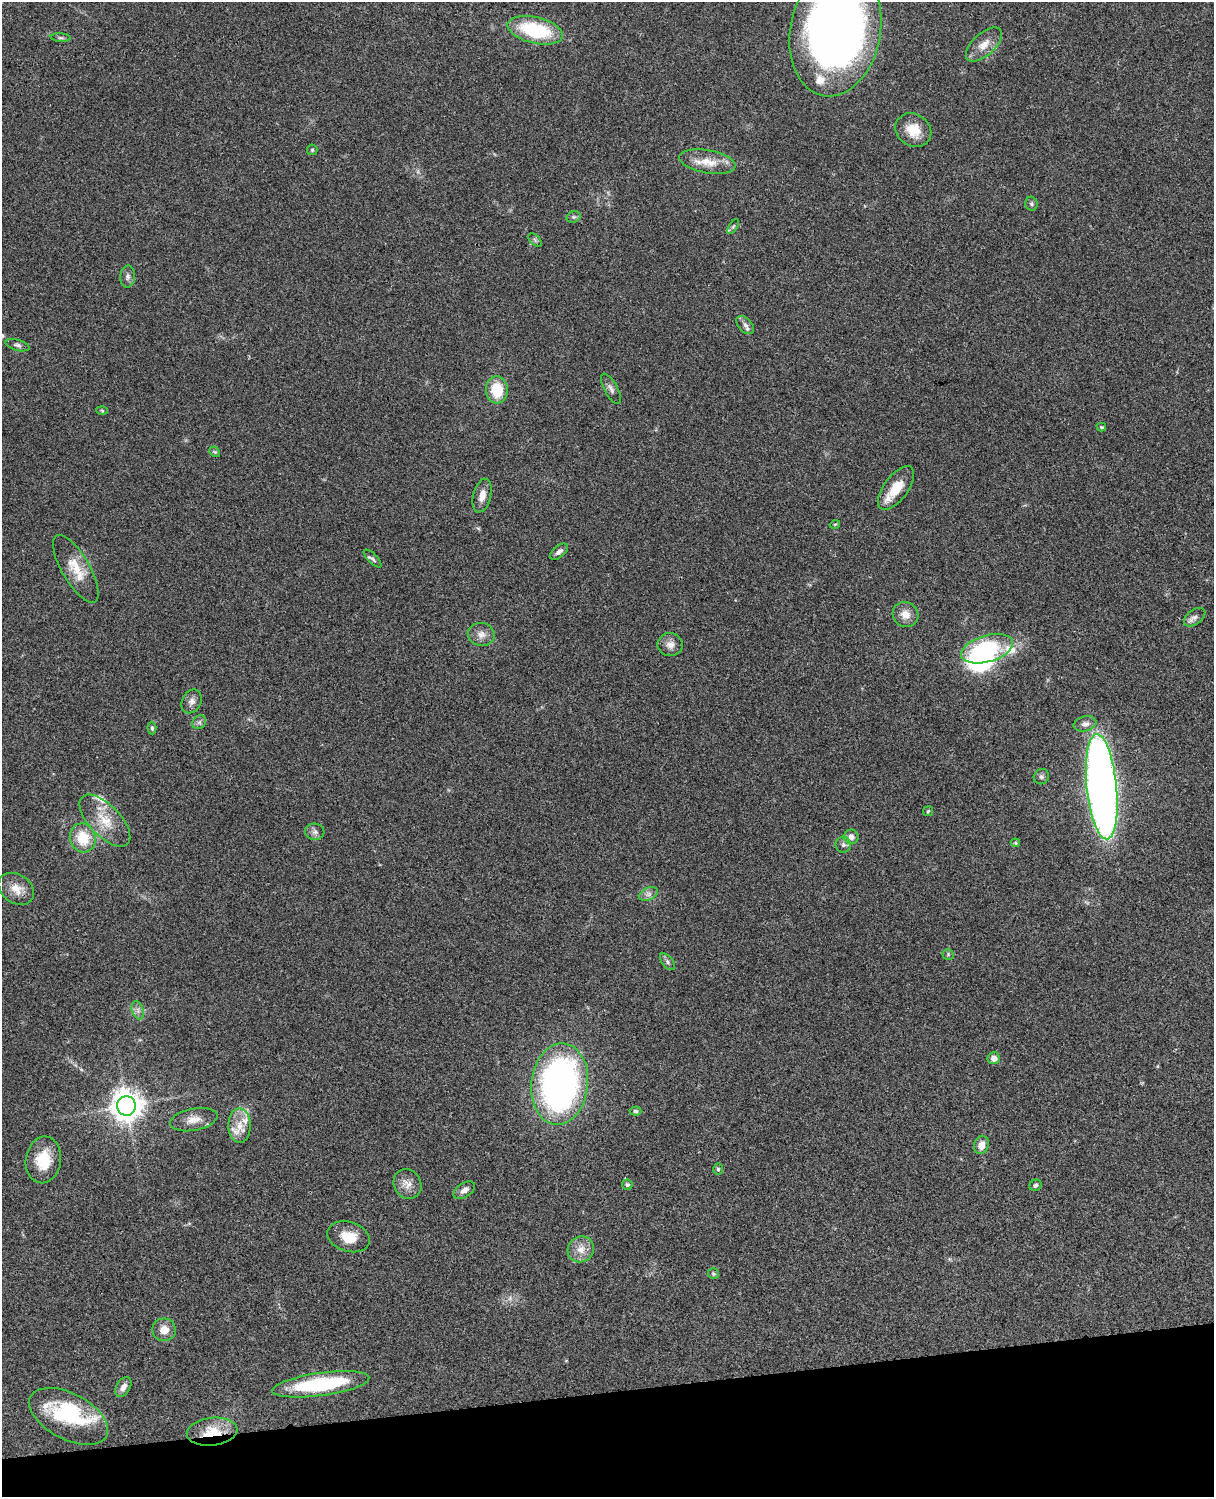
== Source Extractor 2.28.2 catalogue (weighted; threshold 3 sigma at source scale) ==
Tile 10 of 4 x 3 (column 2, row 3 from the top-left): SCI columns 1333-2544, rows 278-1772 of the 5086 x 4927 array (HDU 1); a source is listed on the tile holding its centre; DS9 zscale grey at full resolution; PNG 1216 x 1499 px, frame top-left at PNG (2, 2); each listed source drawn as its Kron ellipse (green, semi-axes under 4 px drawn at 4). Shown black and unused: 7% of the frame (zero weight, under 3 of 4 exposures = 6% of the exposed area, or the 3 px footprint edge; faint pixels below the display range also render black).
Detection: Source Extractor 2.28.2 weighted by HDU 2 'WHT'; one run over the whole footprint, this tile lists its part. Background 0.0778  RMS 0.0059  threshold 0.0264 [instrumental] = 3 sigma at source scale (4.5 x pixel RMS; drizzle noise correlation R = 1.50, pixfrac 1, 0.05/0.05 arcsec/px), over >= 5 px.
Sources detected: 79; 1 too faint to see at this stretch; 3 inside a brighter object's white glare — neither listed nor drawn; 6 inside a brighter listed object's ellipse — not listed separately; the other 69 listed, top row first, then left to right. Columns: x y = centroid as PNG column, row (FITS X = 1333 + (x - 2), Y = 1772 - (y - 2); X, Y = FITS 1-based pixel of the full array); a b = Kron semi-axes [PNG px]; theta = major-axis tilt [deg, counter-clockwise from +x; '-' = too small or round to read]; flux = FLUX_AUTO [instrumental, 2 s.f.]
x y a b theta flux
535 30 28 13 -13 39
835 31 66 45 79 500
61 38 10 4 -5 1.3
984 44 22 11 43 7.4
913 130 19 16 -34 11
312 150 5 5 - 0.76
707 162 28 11 -10 11
1031 204 7 6 - 1.1
574 217 7 5 18 1.3
733 227 8 4 58 0.97
535 240 8 4 -46 1.2
128 277 11 7 85 2.2
745 325 11 6 -48 2.3
17 345 12 5 -16 1.8
611 389 17 6 -61 2.5
497 390 13 11 -86 18
102 410 6 4 -3 0.72
1101 427 4 4 - 0.63
215 452 6 4 -42 0.77
896 488 25 12 53 14
482 496 17 9 76 5.3
835 524 5 3 - 0.53
559 552 11 6 38 2.1
373 559 12 5 -45 1.5
76 569 38 14 -60 13
905 614 13 12 - 5.6
1195 617 12 7 36 2.5
481 634 13 11 -10 4.7
670 645 12 11 - 4
987 649 27 13 16 59
192 701 12 9 63 3.1
199 722 7 6 - 1.5
1085 724 11 7 14 2.8
152 728 6 4 -89 0.9
1041 777 8 7 - 1.5
1102 787 53 15 -84 640
928 811 5 4 - 0.73
105 820 33 15 -46 16
315 832 9 8 - 2.4
851 837 7 7 - 3.2
83 838 14 13 - 16
1015 843 5 4 - 0.72
843 845 8 7 - 1.9
16 889 19 14 -35 7.5
649 894 10 6 27 2.3
948 954 5 5 - 0.84
667 962 10 5 -50 1.6
138 1010 9 5 -72 2.3
994 1058 6 6 - 3.8
560 1084 41 28 83 210
126 1106 10 9 - 840
635 1111 6 4 -3 1
194 1120 24 11 11 6.6
239 1125 17 11 -89 7.8
981 1145 9 7 71 4.8
43 1160 23 17 82 16
718 1169 5 5 - 0.9
407 1184 15 13 -56 5.5
627 1185 5 5 - 1.3
1035 1185 6 5 - 1.2
464 1190 12 7 32 3.3
349 1237 22 14 -17 11
581 1249 14 12 34 6.2
713 1274 5 5 - 0.92
164 1330 12 11 - 6.1
321 1384 49 11 8 53
123 1387 11 7 59 3.3
69 1416 43 23 -28 36
212 1432 25 14 7 16
Overlapping masked pixels (flux is a lower limit): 1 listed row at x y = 212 1432
Isophote crosses this tile's border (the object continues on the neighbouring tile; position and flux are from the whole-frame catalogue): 1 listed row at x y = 835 31